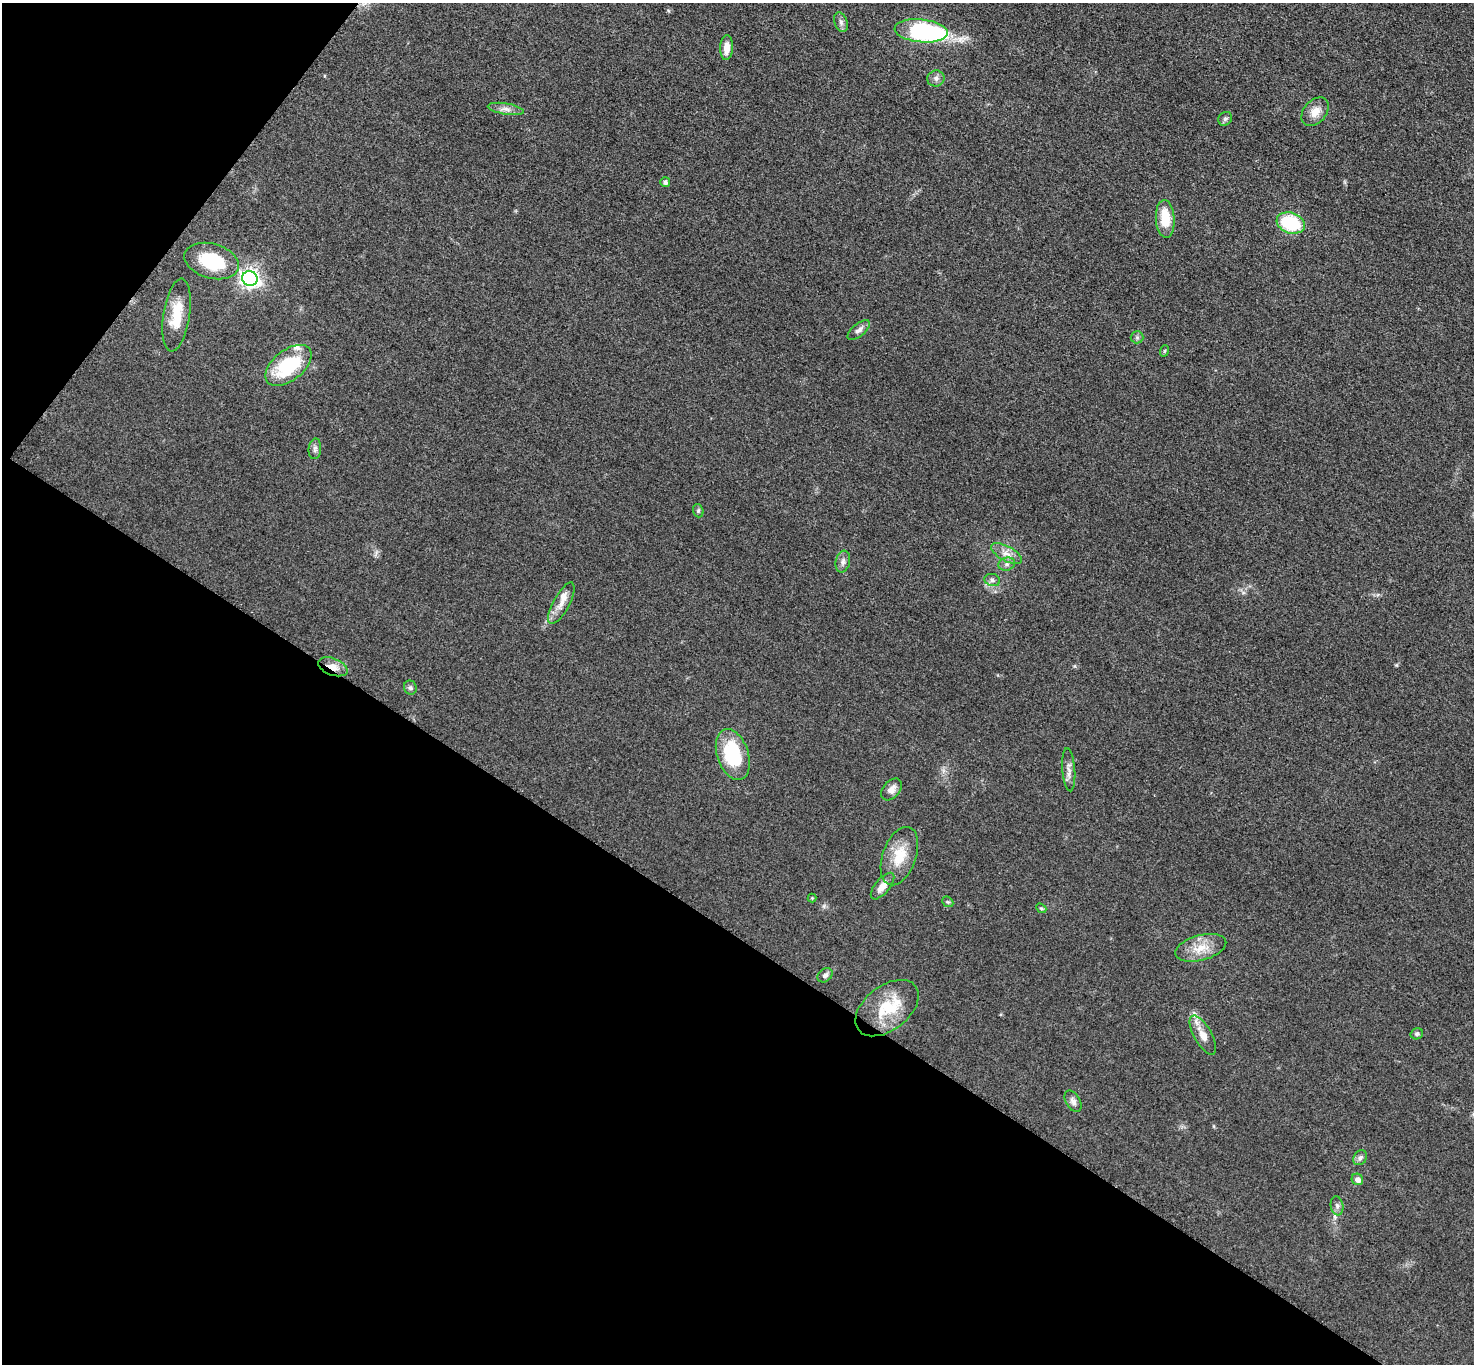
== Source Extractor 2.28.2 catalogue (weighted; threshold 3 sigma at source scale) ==
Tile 9 of 4 x 4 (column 1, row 3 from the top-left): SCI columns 13-1484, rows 1525-2886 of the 5910 x 5915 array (HDU 1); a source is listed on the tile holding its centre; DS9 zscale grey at full resolution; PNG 1476 x 1366 px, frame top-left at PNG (2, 3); each listed source drawn as its Kron ellipse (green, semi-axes under 4 px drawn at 4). Shown black and unused: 36% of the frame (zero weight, under 3 of 5 exposures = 1% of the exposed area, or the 3 px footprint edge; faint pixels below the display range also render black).
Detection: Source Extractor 2.28.2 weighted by HDU 2 'WHT'; one run over the whole footprint, this tile lists its part. Background 0.053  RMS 0.0057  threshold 0.0257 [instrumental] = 3 sigma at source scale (4.5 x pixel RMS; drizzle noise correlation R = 1.50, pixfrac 1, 0.05/0.05 arcsec/px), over >= 5 px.
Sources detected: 47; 1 inside a brighter object's white glare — neither listed nor drawn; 3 inside a brighter listed object's ellipse — not listed separately; the other 43 listed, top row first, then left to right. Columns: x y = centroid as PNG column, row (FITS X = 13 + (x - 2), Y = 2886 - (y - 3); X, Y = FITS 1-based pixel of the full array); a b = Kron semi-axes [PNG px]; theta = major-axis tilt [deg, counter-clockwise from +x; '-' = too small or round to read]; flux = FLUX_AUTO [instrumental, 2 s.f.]
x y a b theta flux
841 22 10 6 -70 2
921 31 26 11 -6 78
726 48 12 6 86 5.7
936 78 8 8 - 2.3
506 109 18 5 -9 3.3
1315 112 16 11 49 6.3
1225 119 7 6 - 1.4
665 182 5 5 - 1.8
1165 219 19 9 -86 15
1291 223 14 10 -19 35
212 261 28 17 -15 30
250 278 8 7 - 280
177 315 37 13 81 15
859 330 13 6 39 2.6
1137 337 6 6 - 1.2
1164 351 6 3 70 0.66
288 365 27 15 39 36
315 449 10 6 84 2
698 511 7 5 -71 0.95
1007 554 17 7 -29 4.8
843 562 11 7 79 2.7
1007 564 8 6 17 2.1
992 580 8 6 -17 1.8
561 603 23 8 62 5.8
333 667 15 8 -21 5.9
410 688 7 6 - 1.3
733 755 26 15 -71 38
1069 770 22 6 -85 3.8
891 789 12 8 48 3.8
899 856 30 16 70 16
882 886 16 7 50 5.4
812 898 4 4 - 0.53
948 902 6 4 -41 0.88
1041 908 6 4 -41 0.81
1201 948 26 12 15 11
825 975 8 6 40 1.9
887 1008 36 22 37 24
1417 1034 6 5 - 1.2
1203 1035 22 9 -61 7.1
1073 1101 12 7 -59 2.4
1360 1158 8 6 56 1.6
1357 1179 6 5 - 3
1337 1206 9 6 -80 1.8
Overlapping masked pixels (flux is a lower limit): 1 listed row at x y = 333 667